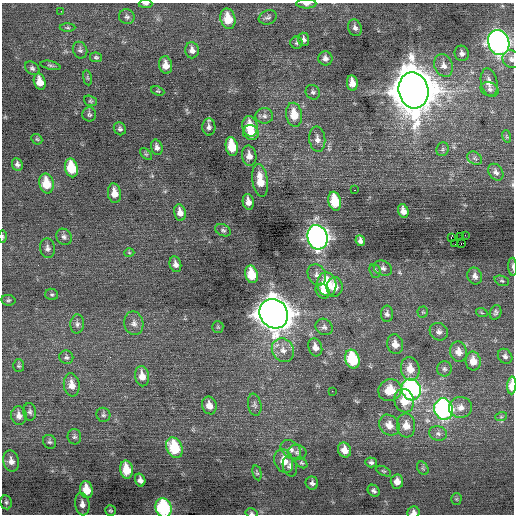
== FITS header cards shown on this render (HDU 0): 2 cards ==
NAXIS1  =                  512 / Axis length
NAXIS2  =                  512 / Axis length

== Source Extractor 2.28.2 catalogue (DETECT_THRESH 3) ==
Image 512 x 512 px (HDU 0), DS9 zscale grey, 1 PNG px = 1 image px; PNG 516 x 516 px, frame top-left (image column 1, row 512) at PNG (2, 3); each listed source drawn as its Kron ellipse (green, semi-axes under 4 px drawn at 4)
Background 0.0605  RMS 0.81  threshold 2.43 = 3 sigma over >= 5 px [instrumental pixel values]
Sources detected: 148; all 148 listed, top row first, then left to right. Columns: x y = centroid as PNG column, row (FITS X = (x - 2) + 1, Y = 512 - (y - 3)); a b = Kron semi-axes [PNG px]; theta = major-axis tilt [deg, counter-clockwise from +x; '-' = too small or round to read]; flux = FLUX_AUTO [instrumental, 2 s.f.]
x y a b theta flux
145 4 7 3 -1 130
306 4 10 4 -1 190
61 11 2 2 - 90
127 17 8 7 - 170
268 17 9 7 20 160
228 19 10 7 -77 1200
68 28 8 4 -1 82
355 28 8 6 -70 220
304 39 6 5 - 180
296 43 6 6 - 100
499 43 13 10 -71 22000
80 50 8 7 - 140
192 50 8 7 - 290
462 53 8 7 - 220
96 57 6 5 - 98
325 58 7 7 - 240
511 59 9 8 - 210
50 65 10 4 -12 92
166 65 9 6 -80 510
444 65 11 9 -67 410
32 68 8 6 -40 140
87 78 8 4 -81 71
40 82 8 5 -76 640
489 82 14 8 -78 490
352 83 8 5 -81 580
490 89 9 7 -22 200
414 90 18 15 -77 210000
158 91 7 4 -22 75
313 92 8 6 -48 140
90 101 7 5 -20 82
89 114 7 7 - 120
294 115 12 8 -82 1100
264 116 9 7 0 200
250 126 10 7 -79 1000
209 127 8 6 -88 190
120 129 7 6 - 130
251 133 8 7 - 810
506 136 6 4 -71 71
37 139 6 4 -43 72
317 139 12 8 -84 340
232 146 9 6 -79 1600
157 147 8 5 -74 210
443 149 7 6 - 110
146 154 7 4 -44 80
249 156 10 7 -80 400
475 158 8 6 -34 140
17 164 6 5 - 160
71 168 9 6 -77 1700
496 172 9 7 -54 200
260 180 16 7 -82 1000
46 184 10 7 -78 1300
354 190 2 2 - 63
114 193 10 6 -81 570
335 201 9 6 -77 1700
248 202 8 5 -78 370
403 211 7 5 -73 300
180 213 8 5 -79 390
223 230 8 5 -27 110
465 235 2 2 - 130
2 236 6 3 -89 76
461 236 2 2 - 27
64 237 8 7 - 190
317 237 12 10 -75 28000
451 237 2 2 - 300
360 241 5 4 - 210
455 244 3 2 - 130
461 244 3 2 - 200
47 248 10 7 -83 220
129 253 5 3 - 52
175 264 8 5 -76 270
513 267 9 3 -87 140
383 268 9 7 -23 190
375 271 7 5 -68 98
252 274 9 6 -75 1500
317 275 11 9 -62 310
475 276 9 7 -69 240
502 281 7 5 -18 100
327 284 12 9 -79 2400
335 287 10 8 89 450
323 291 8 6 -51 400
52 294 6 5 - 100
8 300 7 5 -9 100
423 312 5 5 - 67
496 312 7 5 73 130
482 313 6 3 -19 66
274 314 15 13 -54 82000
387 314 8 6 90 160
134 323 12 9 -78 330
77 324 9 6 87 210
218 327 6 5 - 71
324 327 9 7 -38 200
439 332 9 8 - 210
395 344 10 8 -76 430
315 347 9 6 -73 360
283 350 12 10 -56 530
458 352 10 8 -79 470
505 356 8 6 -50 170
66 357 7 6 - 140
352 359 9 7 -74 2700
473 361 9 7 -83 620
19 366 6 5 - 89
410 369 12 9 -78 700
444 369 7 7 - 140
142 376 10 7 -80 520
72 385 11 8 -83 550
512 385 9 4 87 920
411 389 11 9 -67 12000
390 390 12 10 22 1100
332 391 2 2 - 140
404 401 12 9 -73 990
209 405 9 7 -69 450
255 405 11 6 -80 180
460 407 11 10 - 400
444 409 11 9 -75 13000
30 412 9 6 -84 150
103 415 7 7 - 130
19 416 9 7 -80 330
501 417 6 3 18 64
389 425 11 9 -49 560
406 425 12 9 -85 600
438 433 9 7 -13 200
74 437 7 7 - 140
49 442 7 6 - 110
174 448 11 7 -67 2600
291 449 11 8 -40 300
344 450 7 6 - 530
297 452 9 7 -5 190
11 461 11 7 -77 330
284 461 12 9 -69 730
371 462 5 5 - 130
301 463 6 4 -39 83
290 466 10 7 -75 200
423 468 7 5 -59 100
126 470 9 6 -82 1000
383 471 8 4 -26 74
257 473 7 4 -77 77
140 480 7 5 -73 250
397 482 7 6 - 400
312 483 6 6 - 170
86 490 8 6 -78 950
374 491 6 5 - 130
456 499 5 5 - 69
6 502 7 5 -79 120
82 504 11 7 -82 320
164 508 10 8 -73 5400
110 511 5 5 - 76
413 512 6 5 - 240
251 513 6 4 -14 100
At the frame edge (FLAGS 8, measured only in part): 10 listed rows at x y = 145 4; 306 4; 511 59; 496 172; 2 236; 513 267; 512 385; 164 508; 413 512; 251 513